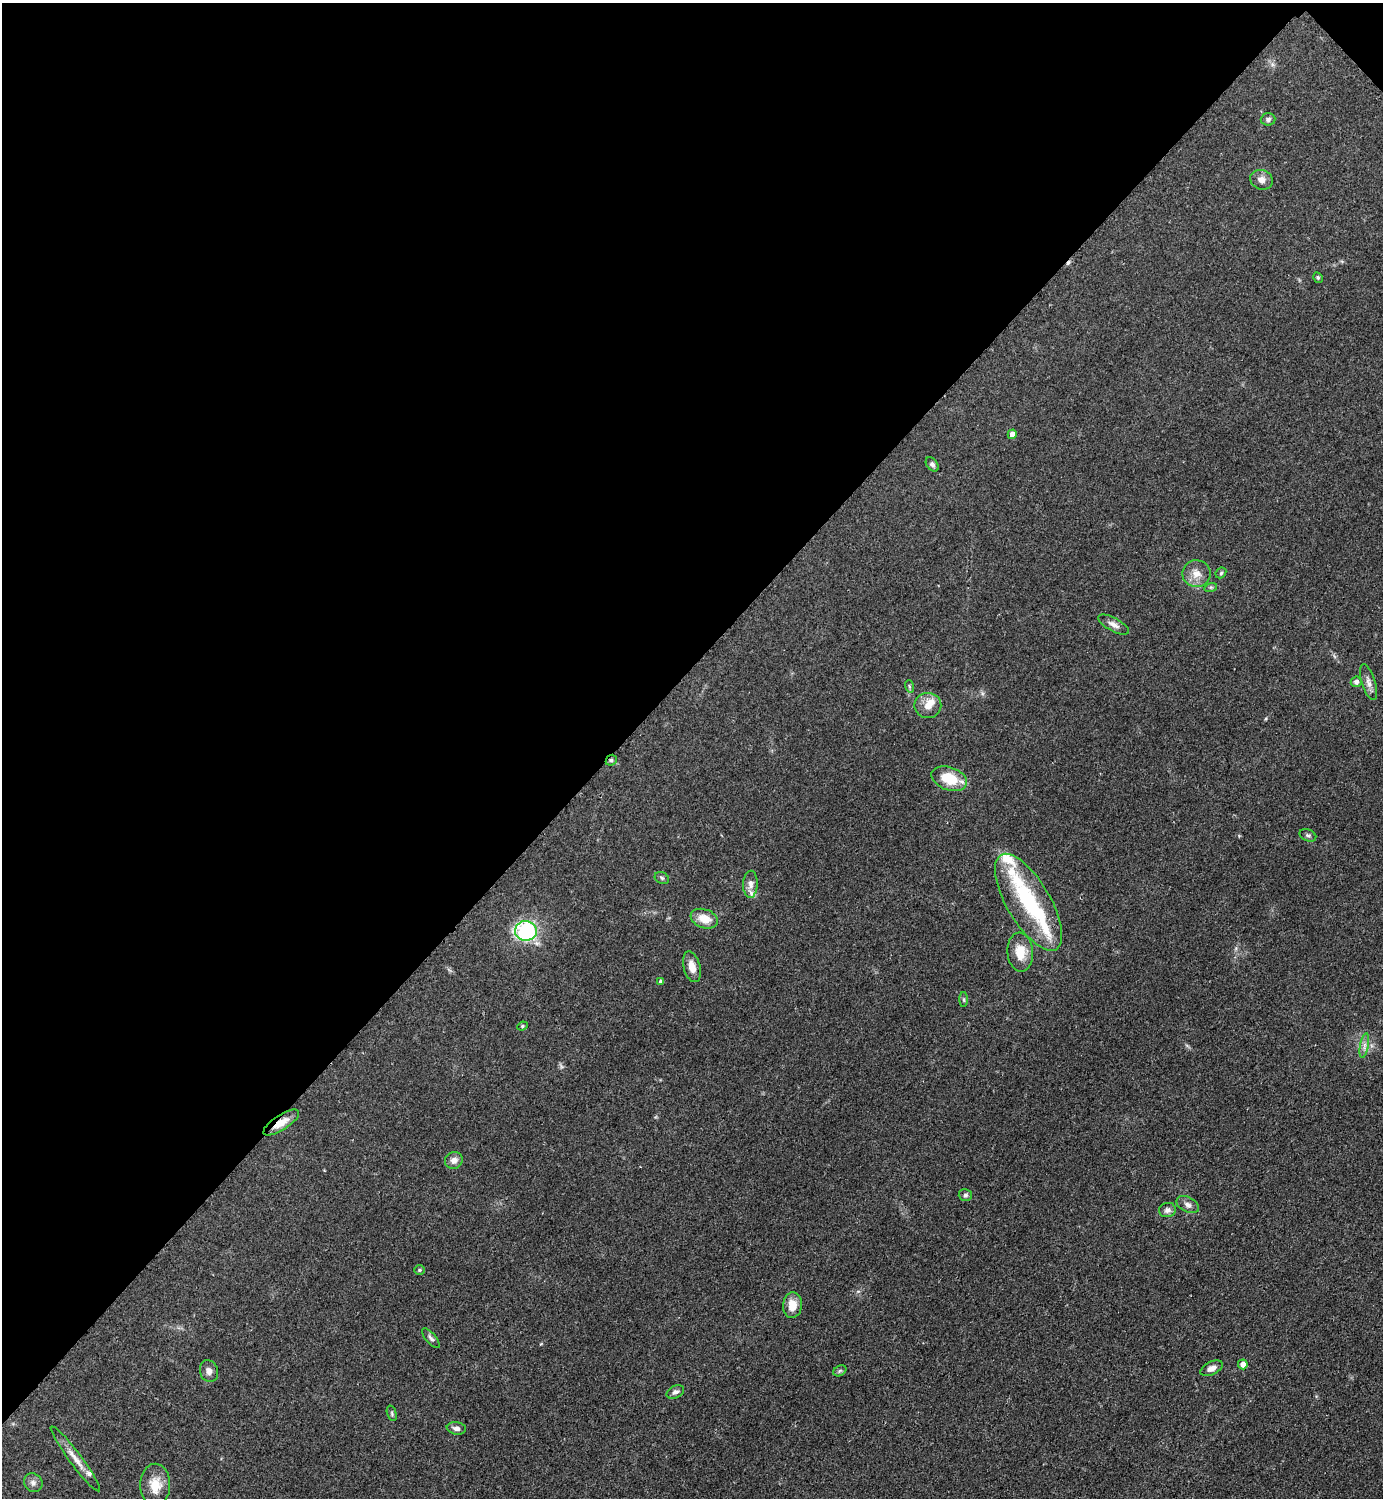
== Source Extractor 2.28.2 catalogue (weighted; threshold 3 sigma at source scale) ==
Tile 2 of 4 x 4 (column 2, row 1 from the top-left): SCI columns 1695-3075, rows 4494-5989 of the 6005 x 6005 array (HDU 1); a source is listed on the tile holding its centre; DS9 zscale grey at full resolution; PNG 1385 x 1500 px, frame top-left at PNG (2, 3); each listed source drawn as its Kron ellipse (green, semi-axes under 4 px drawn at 4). Shown black and unused: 45% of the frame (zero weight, under 2 of 3 exposures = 1% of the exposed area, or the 3 px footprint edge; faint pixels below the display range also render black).
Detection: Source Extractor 2.28.2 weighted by HDU 2 'WHT'; one run over the whole footprint, this tile lists its part. Background 0.0799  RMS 0.0075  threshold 0.0337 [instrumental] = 3 sigma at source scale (4.5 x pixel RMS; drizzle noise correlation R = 1.50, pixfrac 1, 0.05/0.05 arcsec/px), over >= 5 px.
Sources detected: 53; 1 inside a brighter object's white glare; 1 cosmic-ray / hot-pixel residue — neither listed nor drawn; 6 inside a brighter listed object's ellipse — not listed separately; the other 45 listed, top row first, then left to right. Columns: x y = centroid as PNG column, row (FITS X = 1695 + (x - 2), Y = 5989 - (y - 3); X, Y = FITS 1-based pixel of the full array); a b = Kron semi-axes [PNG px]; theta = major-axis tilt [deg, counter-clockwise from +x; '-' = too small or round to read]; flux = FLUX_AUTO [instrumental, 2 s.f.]
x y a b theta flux
1268 119 7 6 - 2
1262 180 11 9 -20 5
1318 278 5 4 - 1.1
1012 434 5 4 - 5.7
932 464 8 5 -52 2
1196 573 14 13 - 8.4
1221 573 6 4 46 1.1
1211 587 6 4 17 1.1
1113 624 17 6 -28 4.5
1356 682 5 5 - 2.7
1369 682 19 6 -72 4.5
909 686 6 4 -72 1.1
928 705 13 12 - 8.3
611 760 6 5 - 1.2
949 779 18 11 -19 23
1308 835 9 5 -22 1.8
662 878 7 5 -28 1.4
750 884 13 7 87 4.2
1028 902 55 21 -59 67
704 919 14 9 -19 11
526 931 11 10 - 87
1020 952 19 12 -85 14
692 967 16 8 -75 7.5
661 982 4 3 - 2.3
964 1000 7 4 -89 1.1
522 1026 5 4 - 1
1364 1046 13 3 80 2.6
281 1123 21 7 33 9.6
454 1160 9 8 - 4.5
965 1195 7 6 - 1.7
1188 1205 12 7 -27 3.4
1167 1210 8 7 - 3.3
419 1270 5 4 - 0.96
792 1305 13 9 85 10
431 1338 12 5 -49 2.2
1243 1364 5 5 - 5
1212 1368 12 6 26 5
209 1371 11 9 -73 3.9
840 1371 7 5 31 1.4
675 1392 9 6 24 2.4
392 1413 8 4 -72 1.4
456 1428 9 6 -8 3.3
75 1459 40 6 -53 9.1
33 1483 10 8 -46 3.2
155 1485 21 15 89 14
Overlapping masked pixels (flux is a lower limit): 2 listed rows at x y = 611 760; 281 1123